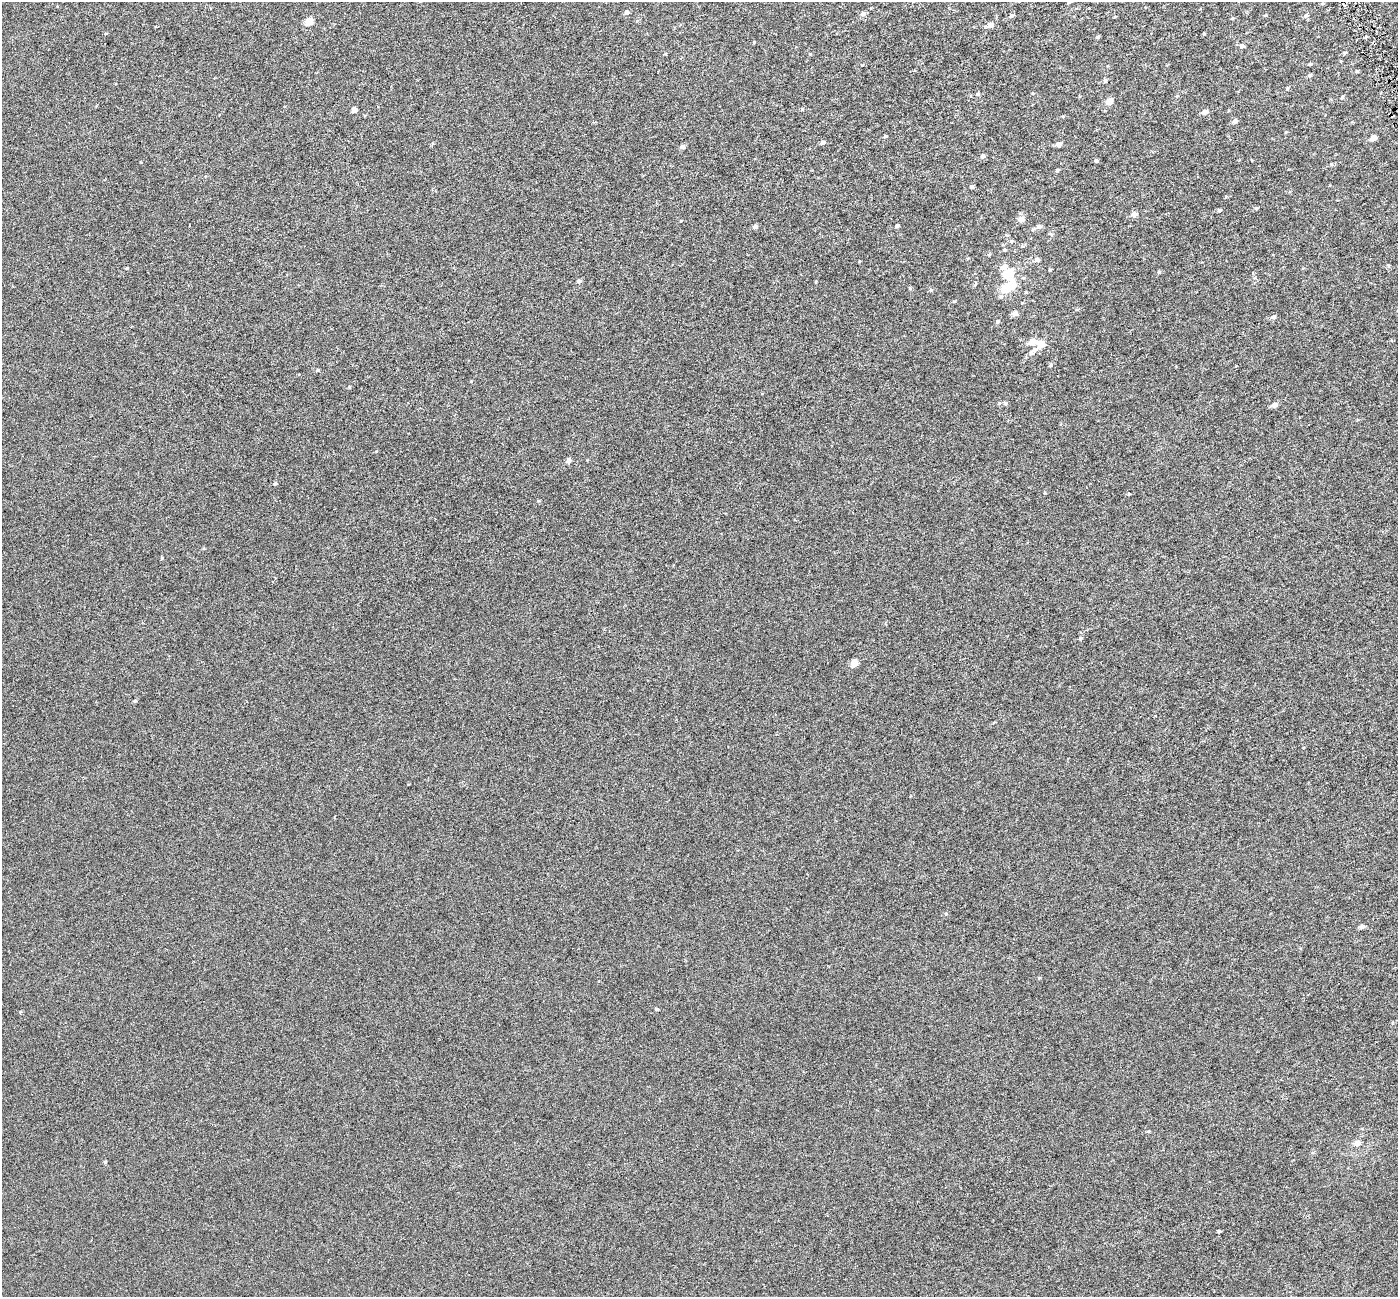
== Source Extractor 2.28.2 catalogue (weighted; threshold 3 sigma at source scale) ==
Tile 10 of 4 x 4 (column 2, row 3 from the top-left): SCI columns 1400-2795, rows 1437-2731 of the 5589 x 5407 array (HDU 1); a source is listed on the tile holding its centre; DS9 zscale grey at full resolution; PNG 1400 x 1299 px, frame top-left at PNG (2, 2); no overlay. Shown black and unused: <1% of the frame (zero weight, under 3 of 6 exposures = <1% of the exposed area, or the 3 px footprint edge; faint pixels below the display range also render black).
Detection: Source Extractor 2.28.2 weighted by HDU 2 'WHT'; one run over the whole footprint, this tile lists its part. Background -4.04e-04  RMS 0.0024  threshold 0.00972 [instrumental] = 3 sigma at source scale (4.09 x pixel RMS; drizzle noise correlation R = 1.36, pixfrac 0.8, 0.0396/0.0396 arcsec/px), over >= 5 px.
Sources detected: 72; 1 inside a brighter object's white glare — not listed; the other 71 listed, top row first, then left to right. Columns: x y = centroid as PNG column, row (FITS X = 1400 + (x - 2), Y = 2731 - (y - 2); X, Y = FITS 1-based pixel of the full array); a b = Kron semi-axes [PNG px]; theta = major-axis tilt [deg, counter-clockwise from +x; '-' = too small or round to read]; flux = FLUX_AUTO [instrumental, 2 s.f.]
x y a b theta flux
1069 2 5 3 - 0.19
627 12 5 5 - 0.63
863 14 6 5 - 0.69
1011 16 7 5 43 0.45
1306 16 6 5 - 0.34
1233 18 4 4 - 0.2
309 22 5 5 - 4.6
990 25 6 5 - 1.1
1098 37 5 3 - 0.31
1242 46 6 5 - 0.55
1345 53 5 4 - 0.26
1310 64 5 4 - 0.24
1357 71 4 4 - 0.21
1310 75 5 5 - 0.31
1105 80 6 5 - 0.32
1287 89 4 4 - 0.22
978 94 6 4 24 0.3
1342 97 5 4 - 0.25
1109 101 6 5 - 2.1
354 110 4 4 - 1.5
1205 112 6 5 - 1
1235 121 6 5 - 0.64
885 136 4 4 - 0.26
1373 138 5 4 - 1.7
823 142 5 5 - 0.55
1059 144 5 5 - 0.78
682 147 5 5 - 0.69
983 156 6 5 - 0.56
1096 161 4 4 - 0.37
1057 170 5 4 - 0.28
971 187 5 5 - 0.34
1219 210 5 4 - 0.33
1134 214 6 6 - 0.86
1021 219 6 5 - 1.5
897 226 4 4 - 0.41
755 227 6 5 - 0.55
1039 227 6 5 - 0.75
1011 241 5 4 - 0.3
1004 250 6 4 0 0.29
1037 260 6 5 - 0.71
1388 265 6 4 -58 0.27
1004 267 7 7 - 1.1
1159 272 5 4 - 0.25
1008 274 6 5 - 7
579 281 5 5 - 0.56
1005 289 6 5 - 5
931 290 5 5 - 0.25
954 301 5 3 - 0.2
1015 313 5 5 - 1.1
1273 317 6 5 - 0.55
997 322 5 4 - 0.38
1032 342 6 5 - 2.1
1041 344 5 5 - 3
1033 351 16 6 43 1.3
1051 365 6 3 71 0.24
317 370 4 4 - 0.26
349 387 4 4 - 0.21
1005 403 5 5 - 0.32
1274 405 7 5 22 0.88
568 460 5 5 - 0.86
275 484 6 4 48 0.32
1080 638 5 4 - 0.28
854 663 5 4 - 3.6
135 701 5 4 - 0.26
946 914 5 4 - 0.27
1362 926 5 5 - 0.69
656 1009 5 3 - 0.29
20 1012 3 3 - 0.28
1357 1143 8 7 - 0.95
105 1162 4 4 - 0.24
1219 1231 4 4 - 0.23
Unlisted compact peaks at least as high as the median listed source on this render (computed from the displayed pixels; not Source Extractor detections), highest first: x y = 802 109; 162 558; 1256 208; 1204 34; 754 42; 1266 15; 376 451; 1129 494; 859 261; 862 65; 471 381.